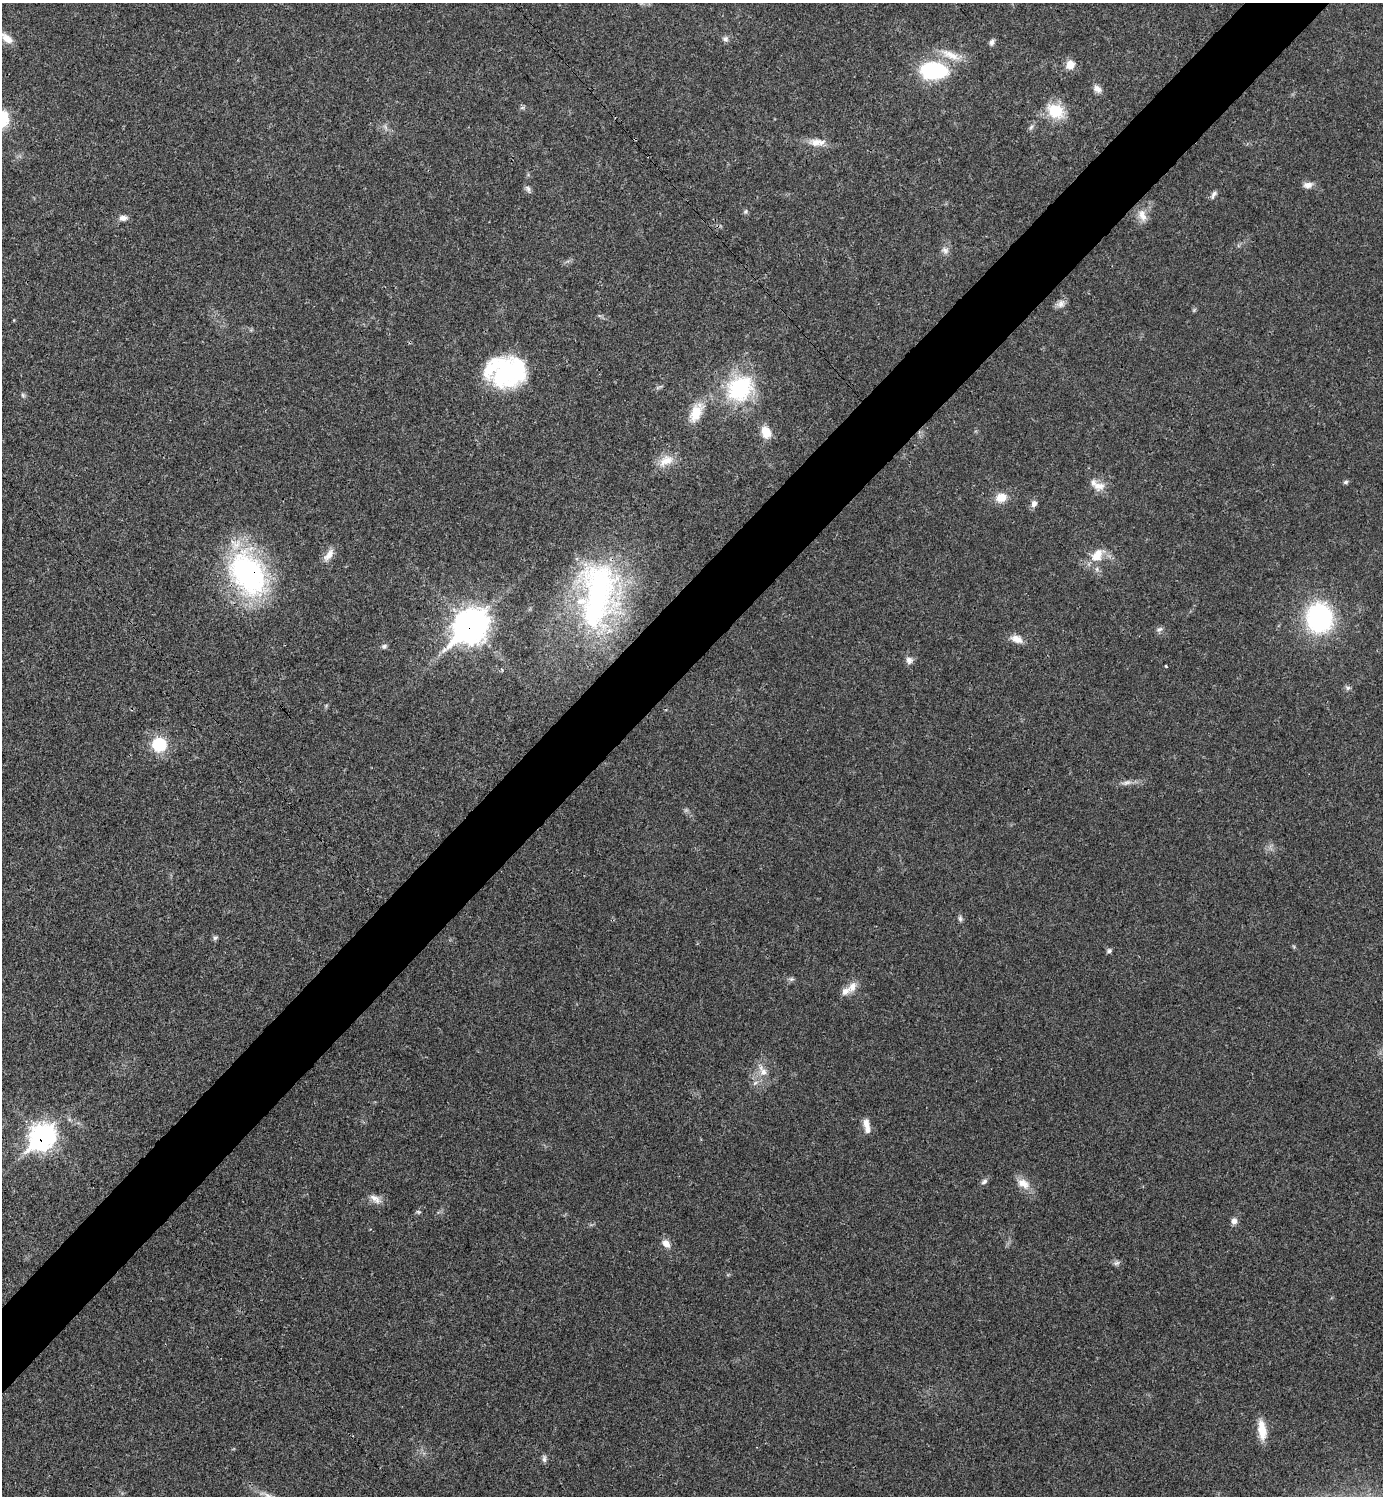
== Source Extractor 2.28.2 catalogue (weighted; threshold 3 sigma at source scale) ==
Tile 10 of 4 x 4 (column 2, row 3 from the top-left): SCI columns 1680-3060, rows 1495-2988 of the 5980 x 5981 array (HDU 1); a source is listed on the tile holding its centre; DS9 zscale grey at full resolution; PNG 1385 x 1498 px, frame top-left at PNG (2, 3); no overlay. Shown black and unused: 5% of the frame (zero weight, under 3 of 4 exposures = <1% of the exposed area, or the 3 px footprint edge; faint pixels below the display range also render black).
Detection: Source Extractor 2.28.2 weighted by HDU 2 'WHT'; one run over the whole footprint, this tile lists its part. Background 0.0207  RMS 0.0022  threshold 0.00989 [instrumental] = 3 sigma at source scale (4.5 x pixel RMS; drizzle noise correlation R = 1.50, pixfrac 1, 0.05/0.05 arcsec/px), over >= 5 px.
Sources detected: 72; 1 too faint to see at this stretch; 2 inside a brighter object's white glare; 1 cosmic-ray / hot-pixel residue — not listed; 4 inside a brighter listed object's ellipse — not listed separately; the other 64 listed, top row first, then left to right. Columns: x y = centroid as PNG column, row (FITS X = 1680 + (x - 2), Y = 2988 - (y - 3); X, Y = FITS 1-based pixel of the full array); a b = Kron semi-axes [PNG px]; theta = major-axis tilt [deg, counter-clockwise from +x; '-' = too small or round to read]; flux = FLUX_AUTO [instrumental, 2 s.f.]
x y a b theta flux
6 38 20 10 -36 2.6
725 39 9 8 - 0.78
992 42 9 6 72 0.7
950 55 33 11 -23 4
1070 65 10 9 - 2.6
934 70 21 13 -3 26
1097 89 11 8 -38 1.3
1055 111 24 17 -30 6.4
1031 127 10 4 58 0.54
815 142 18 12 -4 2.7
1308 185 12 8 9 1.4
528 189 11 6 -63 0.71
1214 194 11 5 61 0.73
746 211 6 6 - 0.43
1142 215 18 11 -68 2.3
123 218 12 7 5 1.1
945 250 11 9 -28 1.1
1061 304 12 10 42 1.3
1194 310 7 4 45 0.32
14 320 5 3 - 0.16
505 372 45 24 76 18
658 387 7 4 19 0.43
740 388 38 32 37 20
23 395 7 5 -68 0.44
696 412 28 14 67 5
766 432 15 10 -71 3.4
666 461 23 13 30 3.5
1346 482 7 5 4 0.43
1099 486 18 13 -1 2.4
1001 497 15 12 15 2.8
1034 504 8 7 - 1.1
329 555 19 8 54 2
1096 557 17 12 -10 3.3
248 574 53 36 -60 47
598 595 83 45 85 59
1319 618 21 19 -86 43
470 627 16 12 42 260
1159 629 9 6 37 0.61
1017 639 17 10 -21 2.1
384 646 8 6 17 0.57
909 660 9 9 - 1.1
1166 666 3 3 - 0.62
1348 688 7 6 - 0.59
159 744 17 16 - 7.9
1126 782 17 6 11 1.2
960 918 8 6 -82 0.55
215 938 7 5 40 0.47
1109 951 7 6 - 0.51
791 979 8 6 1 0.54
852 987 15 10 58 2.1
763 1071 19 10 -63 2.5
755 1083 9 4 35 0.68
866 1124 13 8 -77 1.8
42 1137 13 10 44 120
984 1181 9 6 41 0.72
1023 1184 20 12 -33 2.7
375 1199 17 9 -33 1.7
418 1212 7 5 -9 0.37
1234 1221 9 8 - 1
666 1244 13 9 -50 1.6
1116 1263 10 6 11 0.65
1262 1430 25 9 -83 3.9
544 1459 10 6 -84 0.7
268 1496 29 7 -24 2.3
Overlapping masked pixels (flux is a lower limit): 3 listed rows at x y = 248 574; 470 627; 42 1137
Isophote crosses this tile's border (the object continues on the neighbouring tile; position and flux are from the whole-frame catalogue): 2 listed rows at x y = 6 38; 268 1496